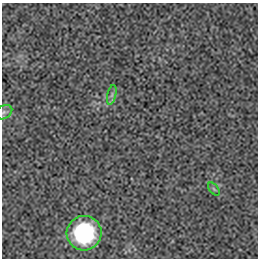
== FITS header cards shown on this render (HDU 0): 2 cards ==
NAXIS1  =                  256 / length of data axis 1
NAXIS2  =                  256 / length of data axis 2

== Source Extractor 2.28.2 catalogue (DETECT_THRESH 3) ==
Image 256 x 256 px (HDU 0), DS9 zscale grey, 1 PNG px = 1 image px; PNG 260 x 260 px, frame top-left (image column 1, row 256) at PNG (2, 3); each listed source drawn as its Kron ellipse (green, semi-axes under 4 px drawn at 4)
Background -9.62e-05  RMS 0.0018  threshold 0.00547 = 3 sigma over >= 5 px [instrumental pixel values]
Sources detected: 4; all 4 listed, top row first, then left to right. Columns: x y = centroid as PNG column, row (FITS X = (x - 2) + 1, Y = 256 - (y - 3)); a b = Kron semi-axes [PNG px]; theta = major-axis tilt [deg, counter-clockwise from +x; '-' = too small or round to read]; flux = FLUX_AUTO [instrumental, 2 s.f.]
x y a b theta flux
112 95 10 4 77 0.31
4 112 9 6 30 0.38
214 189 7 4 -53 0.18
84 233 17 17 - 13
At the frame edge (FLAGS 8, measured only in part): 1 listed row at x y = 4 112